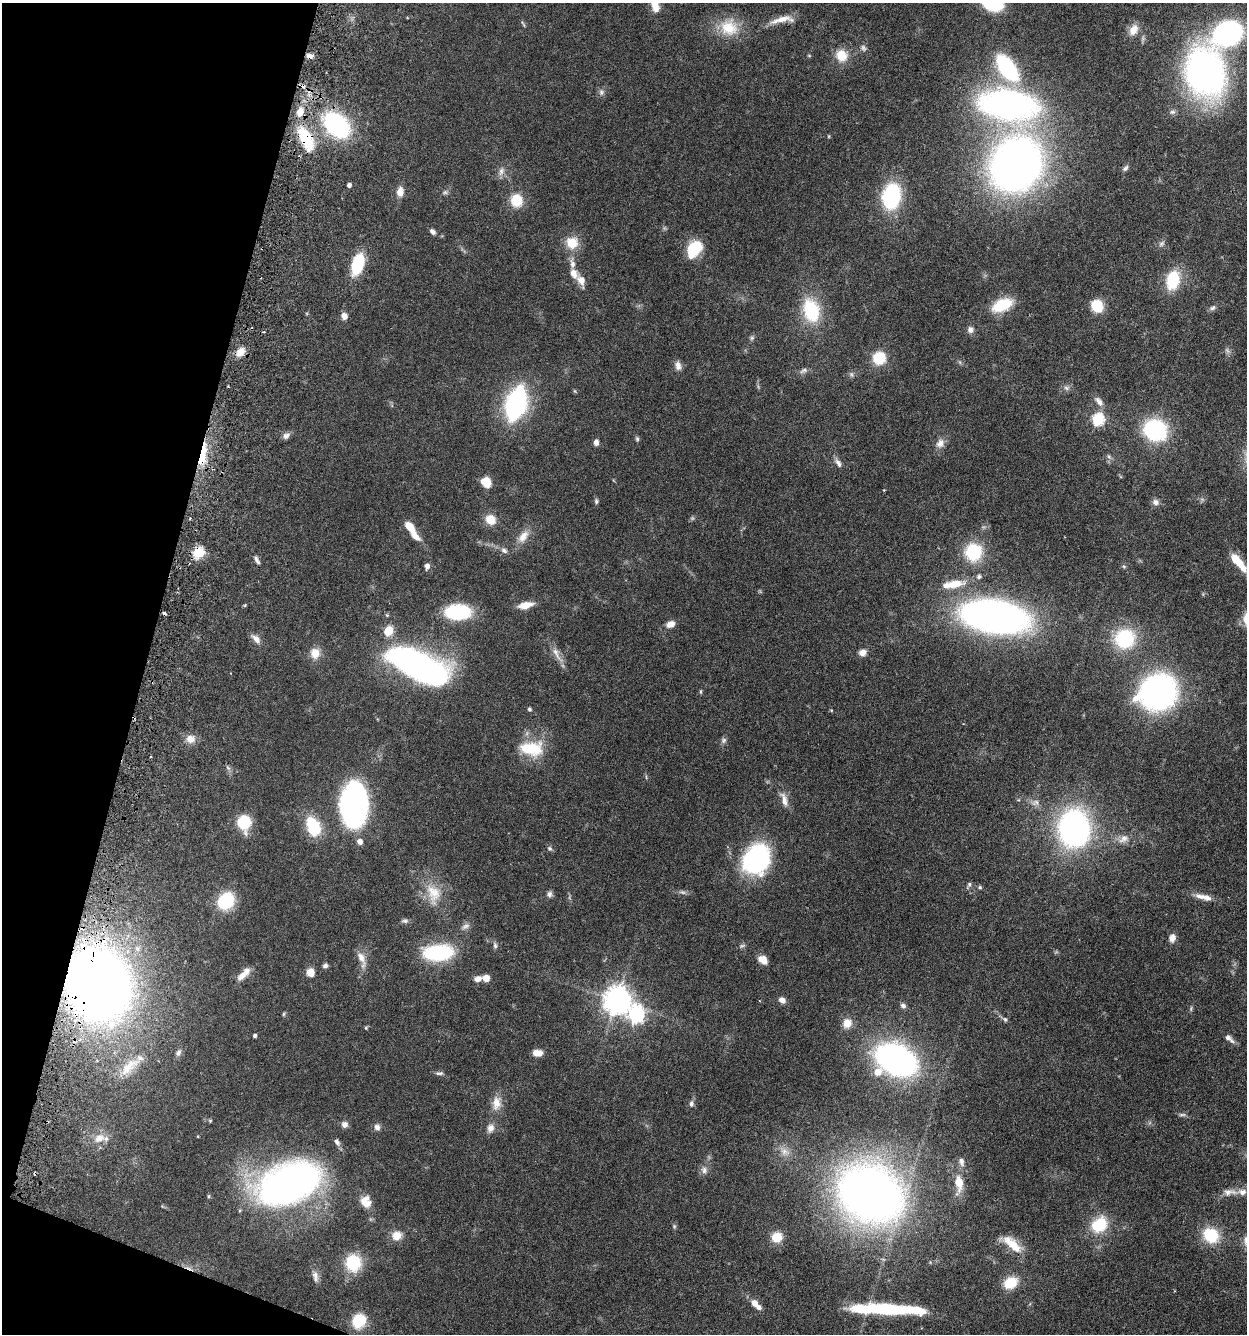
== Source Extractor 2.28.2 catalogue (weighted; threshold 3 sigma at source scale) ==
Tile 9 of 4 x 4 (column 1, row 3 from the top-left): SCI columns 316-1560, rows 1365-2696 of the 5510 x 5381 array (HDU 1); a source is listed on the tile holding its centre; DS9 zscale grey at full resolution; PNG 1249 x 1336 px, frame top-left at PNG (2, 3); no overlay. Shown black and unused: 13% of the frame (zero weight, under 3 of 6 exposures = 4% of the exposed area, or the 3 px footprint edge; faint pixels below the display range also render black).
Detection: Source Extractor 2.28.2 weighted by HDU 2 'WHT'; one run over the whole footprint, this tile lists its part. Background 0.0651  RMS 0.0032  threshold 0.0132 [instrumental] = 3 sigma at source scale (4.09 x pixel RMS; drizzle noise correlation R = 1.36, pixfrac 0.8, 0.05/0.05 arcsec/px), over >= 5 px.
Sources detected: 194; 5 too faint to see at this stretch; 2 inside a brighter object's white glare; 5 cosmic-ray / hot-pixel residue — not listed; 12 inside a brighter listed object's ellipse — not listed separately; the other 170 listed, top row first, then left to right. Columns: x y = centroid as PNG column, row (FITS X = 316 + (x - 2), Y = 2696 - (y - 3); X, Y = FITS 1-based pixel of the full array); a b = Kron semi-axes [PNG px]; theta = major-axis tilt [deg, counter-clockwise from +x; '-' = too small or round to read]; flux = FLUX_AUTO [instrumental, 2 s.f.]
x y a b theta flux
655 4 17 9 -79 4.7
782 19 35 8 11 4.3
523 24 10 3 -64 0.46
729 27 26 24 -10 9.6
1133 30 15 10 62 3.3
1228 33 22 16 27 67
863 48 9 7 -62 0.93
842 55 16 15 - 5.4
309 56 9 7 -18 1.3
809 56 6 4 -1 0.29
1007 68 24 12 -54 35
1205 73 35 26 -76 150
601 92 10 8 77 1.1
1008 104 40 21 -8 140
1172 112 9 6 6 0.89
336 125 23 15 -40 48
306 139 33 15 -65 14
1016 164 43 36 60 220
1125 168 9 6 48 0.8
501 171 14 8 71 1.7
349 185 4 4 - 1.2
400 192 11 8 84 2.7
445 192 9 6 1 0.72
891 196 17 12 79 39
516 200 11 9 -83 9
432 231 8 6 -45 1.1
572 243 16 15 - 5.6
1161 244 9 7 45 0.96
694 249 19 13 56 11
358 264 20 10 73 14
572 264 16 7 -82 2.4
581 280 13 8 -68 2.8
1173 280 20 13 77 13
1002 305 21 11 24 12
1097 306 9 8 - 12
1212 308 10 6 23 0.91
811 310 22 14 -74 20
344 316 7 6 - 2
970 330 9 8 - 1.4
264 332 4 3 - 0.37
752 338 8 6 69 0.64
240 352 12 9 51 3.3
879 358 10 9 - 12
960 362 7 4 -88 0.48
678 366 12 8 -71 1.7
804 371 11 7 22 1.1
1066 388 8 6 -4 0.96
574 391 6 4 -88 0.33
1099 401 15 8 -51 1.9
516 404 22 12 73 68
1098 419 6 6 - 35
1155 430 22 19 -24 29
286 436 10 7 33 1.2
637 439 7 5 -80 0.54
596 442 7 5 -86 1.4
940 443 13 10 56 2.1
203 455 36 9 80 9
1109 457 9 5 -62 0.79
838 463 13 6 -56 1.4
486 482 10 9 - 4.9
596 501 8 5 82 0.64
1155 502 9 8 - 1.3
490 519 12 10 -43 4.6
410 527 15 8 -55 4.5
523 536 21 11 55 3.6
504 550 9 6 -35 1.1
973 552 13 13 - 20
199 553 16 13 25 5.1
257 560 12 5 -65 0.98
1238 562 28 8 -49 7.4
427 566 6 5 - 1.5
1124 566 6 4 -2 0.41
954 584 31 12 8 6.3
245 605 5 4 - 0.34
525 605 16 7 12 4
458 612 21 12 1 27
387 615 5 5 - 0.42
994 616 49 23 -8 190
671 624 9 7 21 2.6
388 631 6 5 - 16
256 639 14 8 -45 2
1125 639 21 19 16 20
862 652 8 7 - 2.1
315 653 12 11 - 4.1
557 654 28 8 -59 2.8
419 666 51 20 -26 130
701 691 7 3 -82 0.35
1158 692 27 24 21 100
529 709 5 5 - 0.55
831 710 5 4 - 0.28
190 739 12 11 - 2.6
724 740 8 8 - 0.86
532 748 33 20 -3 12
228 768 8 5 -45 0.65
784 800 21 9 -71 2.9
1035 803 14 8 4 1.9
354 805 39 24 87 77
244 822 11 9 -84 16
313 827 21 13 -70 14
1074 828 27 21 -87 100
1124 839 17 10 25 2.8
550 848 7 5 -22 0.58
756 859 29 25 53 47
969 885 9 5 61 0.68
980 887 6 5 - 0.49
433 894 33 20 -79 8.8
549 894 8 7 - 0.95
1201 896 18 7 -11 2.4
226 901 15 12 50 16
405 921 9 6 4 0.82
465 926 14 7 30 1.4
1172 938 10 7 79 2
495 945 9 6 -80 0.87
742 946 10 5 18 0.65
438 953 23 12 4 33
361 957 19 10 -61 2.9
763 960 9 7 -40 3.4
325 966 7 6 - 0.82
310 972 10 9 - 2.7
242 975 16 9 44 2.6
486 978 6 5 - 3.1
478 979 9 7 23 1.8
97 984 53 43 -75 350
782 1000 8 6 -28 1.6
617 1001 9 8 - 400
903 1006 8 6 -48 0.96
1191 1008 7 4 80 0.47
284 1014 5 4 - 0.41
636 1015 8 7 - 71
1005 1019 8 5 -39 0.7
847 1023 13 11 63 3.2
366 1028 5 4 - 0.38
254 1036 4 3 - 0.74
1228 1038 10 7 -14 1.4
178 1053 10 6 62 0.87
537 1053 10 6 -1 2.8
896 1060 29 19 -26 120
129 1066 36 13 40 7.6
878 1072 7 7 - 3.8
439 1073 11 5 1 0.81
497 1103 21 13 84 4
691 1104 9 6 88 1
1182 1115 11 4 1 0.74
210 1121 5 4 - 0.35
344 1124 8 7 - 1.4
377 1127 9 8 - 1.3
490 1128 13 9 75 2
99 1138 17 12 23 3.8
337 1142 10 6 -58 1.1
784 1151 18 11 -35 3
704 1170 11 9 -74 1.6
35 1173 3 2 - 0.35
959 1183 26 11 -89 5.8
288 1184 62 37 24 140
1230 1192 25 9 1 3
871 1194 46 38 -28 290
209 1196 5 4 - 0.38
365 1202 14 12 -64 4
1099 1225 18 14 40 12
674 1226 6 5 - 0.47
397 1235 12 11 - 3.5
1211 1235 17 15 -34 12
777 1237 11 10 - 5.4
1013 1244 27 11 -41 6.9
353 1263 18 16 -81 13
315 1276 17 8 -81 1.8
1011 1283 15 12 27 7.4
754 1303 9 7 -44 2.9
891 1309 61 10 -2 28
359 1321 16 13 58 8.7
Overlapping masked pixels (flux is a lower limit): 7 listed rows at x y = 309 56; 306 139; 203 455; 199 553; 97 984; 35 1173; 288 1184
Isophote crosses this tile's border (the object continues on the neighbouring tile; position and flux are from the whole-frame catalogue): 2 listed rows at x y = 655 4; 1238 562